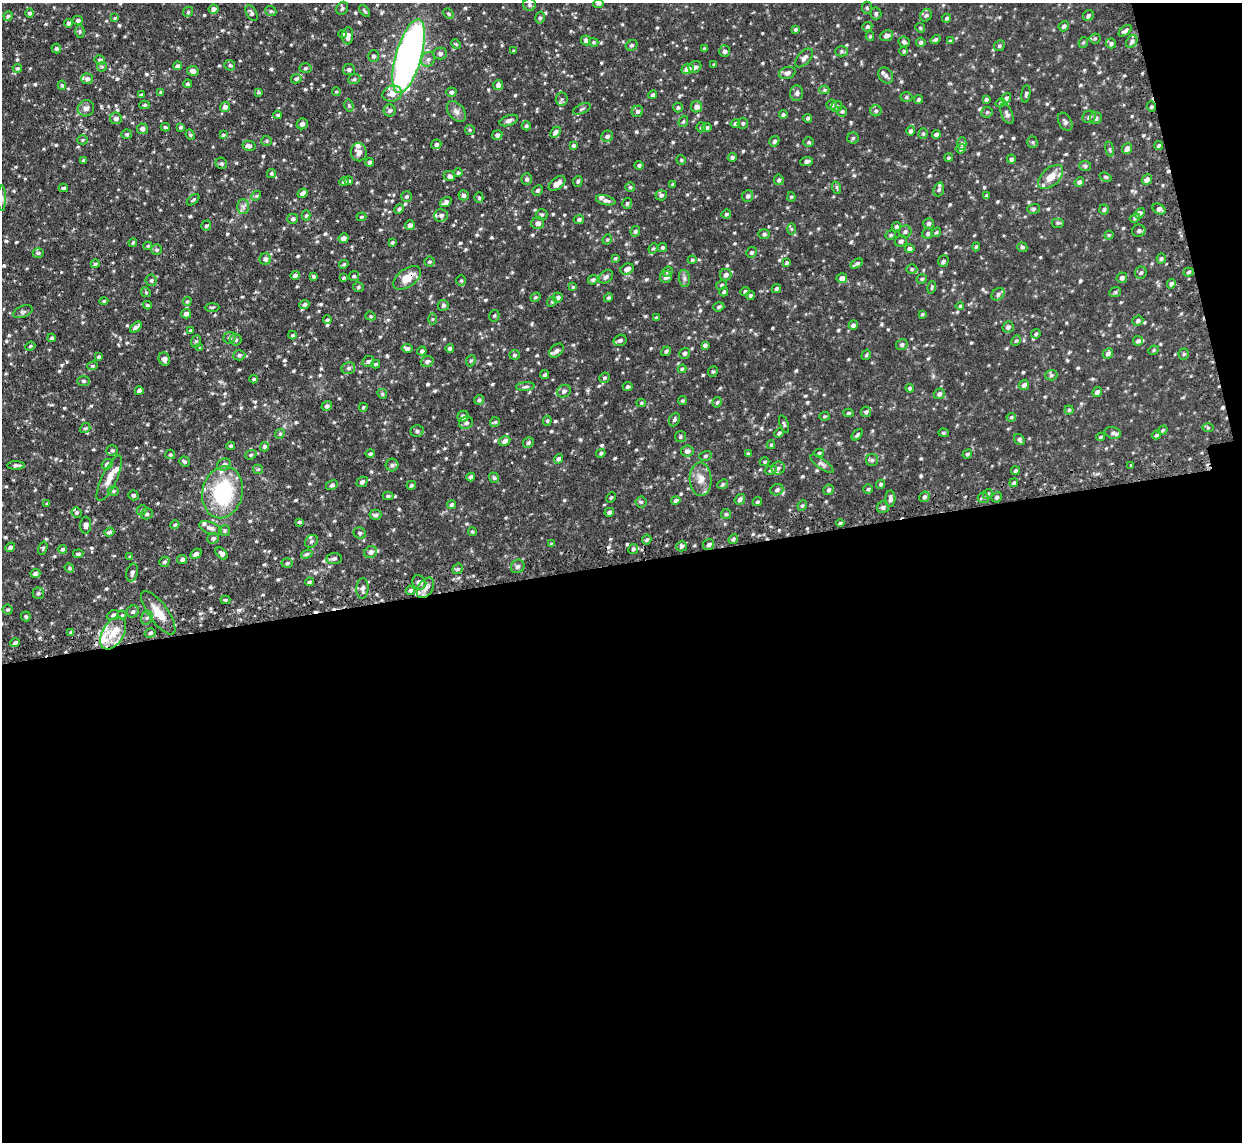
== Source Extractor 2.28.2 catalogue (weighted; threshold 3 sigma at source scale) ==
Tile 16 of 4 x 4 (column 4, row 4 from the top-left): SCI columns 3755-4994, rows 161-1300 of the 5026 x 4998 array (HDU 1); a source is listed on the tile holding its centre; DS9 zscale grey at full resolution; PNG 1244 x 1144 px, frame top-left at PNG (2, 3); each listed source drawn as its Kron ellipse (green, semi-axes under 4 px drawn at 4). Shown black and unused: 53% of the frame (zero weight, under 2 of 3 exposures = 4% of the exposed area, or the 3 px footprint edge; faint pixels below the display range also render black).
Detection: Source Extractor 2.28.2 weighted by HDU 2 'WHT'; one run over the whole footprint, this tile lists its part. Background 0.101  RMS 0.0077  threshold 0.0345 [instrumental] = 3 sigma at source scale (4.5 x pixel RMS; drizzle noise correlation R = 1.50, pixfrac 1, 0.05/0.05 arcsec/px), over >= 5 px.
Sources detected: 715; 3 cosmic-ray / hot-pixel residue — neither listed nor drawn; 17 inside a brighter listed object's ellipse — not listed separately; of the other 695, all 500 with FLUX_AUTO >= 0.955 (the completeness limit of this list) listed and drawn (195 fainter detections not listed), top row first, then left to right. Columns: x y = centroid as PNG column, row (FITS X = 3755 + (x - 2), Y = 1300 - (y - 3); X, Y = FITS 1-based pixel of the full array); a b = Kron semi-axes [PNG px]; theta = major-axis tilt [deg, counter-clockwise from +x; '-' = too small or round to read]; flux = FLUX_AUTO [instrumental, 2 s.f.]
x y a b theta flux
599 4 5 4 - 1.1
529 5 6 6 - 1.8
342 8 7 5 57 1.6
867 8 6 5 - 1.1
214 9 5 4 - 2.8
271 11 6 4 -21 1.2
365 11 7 4 -49 1.2
188 12 5 4 - 0.95
29 13 4 4 - 1.5
251 13 8 5 -60 1.8
876 13 6 5 - 1.5
448 14 5 4 - 1.1
926 15 6 5 - 1.7
1088 15 6 5 - 1.6
8 16 5 4 - 1.2
115 18 3 3 - 1
540 18 6 5 - 1.5
947 18 4 4 - 1.4
78 20 5 4 - 1.8
68 23 4 4 - 1.7
1064 26 5 4 - 1.9
867 27 5 4 - 1.5
920 28 5 4 - 0.99
796 29 4 4 - 1.3
80 31 6 4 89 1.1
1125 31 7 4 34 2
343 34 4 3 - 1
348 36 8 5 87 3.9
870 36 5 4 - 0.96
886 36 6 5 - 3.2
1095 38 5 5 - 1.3
935 39 5 4 - 1.4
586 40 5 5 - 1.9
950 41 4 4 - 1
594 42 5 4 - 1.1
904 42 5 5 - 1.7
921 42 5 4 - 1.5
1083 42 5 4 - 1.1
1132 42 7 5 58 2.5
1111 43 5 5 - 1.7
456 44 5 4 - 1
632 45 6 5 - 1.4
999 46 5 5 - 1.3
56 48 5 4 - 1.3
704 49 4 3 - 1.4
513 51 4 3 - 1.1
725 51 6 5 - 1.9
842 51 6 5 - 1.3
904 51 4 4 - 0.96
440 54 7 6 - 2.5
373 56 6 5 - 1.7
409 56 38 13 74 330
804 58 11 6 48 3.3
428 59 8 6 54 2.6
100 60 5 4 - 1.9
230 65 5 5 - 1.5
714 65 4 4 - 0.97
177 66 4 4 - 2.5
102 67 5 4 - 1.1
695 67 6 5 - 2.7
17 68 5 4 - 1.4
305 68 6 5 - 1.5
688 69 6 5 - 5.7
349 70 6 5 - 1.8
193 71 6 5 - 3.1
787 73 8 6 17 2.9
886 75 9 6 -52 2.7
87 79 6 5 - 2.2
296 79 5 4 - 1.5
354 79 6 5 - 1.4
187 84 4 4 - 1.5
62 85 4 4 - 1.1
498 85 5 5 - 2.8
824 90 5 4 - 0.98
161 92 4 3 - 1.3
336 92 4 4 - 0.97
451 92 5 4 - 2.1
259 93 4 4 - 1
797 93 8 6 85 2.3
392 94 9 8 - 6.2
1026 94 9 4 82 1.4
141 95 3 3 - 1.2
653 95 4 4 - 1.9
906 97 6 5 - 1.4
1006 98 5 4 - 1.8
562 99 6 6 - 1.7
919 99 4 4 - 1.6
986 99 4 3 - 1.4
1000 103 5 4 - 1.1
144 105 5 4 - 1.2
832 105 5 5 - 1.5
349 106 6 4 -79 1.1
837 106 6 5 - 1.3
225 107 5 5 - 2.7
678 107 5 4 - 1.2
697 107 5 5 - 3.5
1151 107 5 4 - 1.1
86 108 8 8 - 3.2
582 109 9 4 25 1.7
390 110 6 6 - 2
456 111 12 7 -50 3.5
637 111 6 5 - 1.7
842 111 5 5 - 1.3
876 111 5 5 - 1.6
987 112 6 5 - 1.3
1007 114 10 5 -66 2.5
278 115 4 3 - 1.2
783 115 4 4 - 1.7
1089 117 7 6 - 1.9
116 118 6 6 - 2.4
808 118 4 4 - 1.3
1096 118 6 5 - 2.4
509 121 9 5 19 2.3
683 121 6 4 68 0.97
1065 122 10 6 -59 2.2
735 123 4 4 - 1.7
743 123 5 5 - 1.3
302 124 5 5 - 2.7
526 126 4 4 - 1.2
165 127 4 3 - 1.2
181 127 4 4 - 1.2
701 127 5 4 - 1
707 127 4 4 - 1.3
142 129 5 5 - 2.3
470 130 5 4 - 0.96
911 131 5 4 - 1.7
555 132 6 4 52 2.4
127 134 5 4 - 1.2
923 134 5 4 - 1.1
936 134 4 4 - 2.1
190 135 5 4 - 1.1
223 135 4 3 - 1.3
497 135 5 5 - 2.4
607 136 6 5 - 2.2
853 138 6 5 - 1.3
83 140 5 4 - 1.1
266 141 6 5 - 1.2
774 141 6 4 58 1.7
809 142 5 4 - 1
1032 142 5 5 - 1.1
962 143 6 4 -90 1.5
436 144 5 4 - 1.7
573 145 4 4 - 1.3
249 146 7 5 -12 2.4
1159 146 4 3 - 1.6
1127 148 5 5 - 3.3
961 149 5 5 - 1.7
1110 149 7 4 -81 1.1
359 152 9 8 - 4.7
732 157 4 4 - 1.5
949 158 4 4 - 1.2
1011 159 4 4 - 1.7
84 160 4 3 - 1.4
681 160 5 4 - 1.1
807 161 6 4 7 2.3
370 162 4 4 - 2
221 163 6 5 - 1.6
639 165 4 4 - 1.4
1085 166 6 5 - 1.5
271 173 4 4 - 1.1
458 173 4 4 - 1.5
449 176 6 5 - 2.1
1051 177 15 8 43 8.8
1105 177 6 4 -26 1.1
527 179 6 5 - 1.7
1147 179 6 4 49 3.1
779 180 5 5 - 1.5
344 181 5 4 - 1.9
349 181 4 4 - 1.3
578 181 5 4 - 1.1
1079 182 5 4 - 2.3
557 183 10 5 39 4.8
673 184 3 3 - 1.2
630 187 5 4 - 1.2
63 188 5 3 - 1.5
837 188 6 4 -71 1.1
939 189 7 5 70 1.8
538 190 5 4 - 1.3
302 193 5 4 - 2.5
464 195 5 5 - 2.1
661 195 5 5 - 1.9
256 196 5 4 - 1
748 196 6 5 - 1.8
986 196 4 3 - 1.1
406 197 5 5 - 1.2
791 197 4 4 - 1.1
2 198 13 4 -90 2
479 198 5 4 - 1.2
193 200 7 3 39 0.98
606 200 10 4 -13 2.7
446 202 6 4 34 2.8
627 203 5 5 - 1.3
243 207 7 6 - 2.2
399 209 5 4 - 1.4
1033 209 6 5 - 1.3
1104 209 5 4 - 1.5
1159 209 7 5 -32 2.8
1140 213 6 4 53 3.2
726 214 5 4 - 1.3
306 215 5 4 - 1.1
441 215 7 6 - 2.4
542 215 6 5 - 1.6
361 217 5 4 - 0.96
1135 218 5 4 - 1.4
293 219 5 5 - 1.6
579 219 5 4 - 1.7
538 223 6 6 - 3.4
928 223 5 5 - 2
1058 223 6 5 - 1.1
410 225 5 5 - 2.3
206 226 5 4 - 1.3
896 227 5 4 - 1.4
791 229 6 4 -90 1
635 231 5 4 - 1.6
1139 231 7 6 - 2
905 232 6 6 - 2
936 232 5 4 - 1.1
764 234 5 5 - 1.3
928 234 6 5 - 1.8
891 235 5 4 - 1.1
1109 235 4 4 - 0.98
343 238 5 4 - 3.3
607 239 5 4 - 1.1
901 241 6 5 - 2
392 242 4 3 - 1.2
133 243 4 3 - 1
148 246 4 3 - 1
976 247 4 4 - 1.1
1022 247 5 4 - 1.4
653 248 5 4 - 1.1
662 248 5 4 - 1.4
910 249 5 4 - 1.9
157 250 5 5 - 1.4
751 252 5 5 - 1.6
38 253 5 4 - 1.6
615 258 4 3 - 0.97
265 259 5 5 - 2.5
1161 259 5 5 - 1.4
692 260 4 4 - 1.2
429 261 5 5 - 1.1
943 261 6 5 - 1.7
787 263 4 4 - 1.3
95 264 4 4 - 1.1
344 264 5 4 - 1.1
857 264 7 3 31 1.7
627 269 7 5 26 4.3
912 269 5 5 - 1.2
667 272 5 4 - 1.2
1189 272 5 4 - 1.4
1141 273 6 5 - 1.8
295 275 5 4 - 2.2
726 275 6 5 - 2.6
313 276 4 3 - 1.1
354 276 5 4 - 1.5
606 277 8 6 39 2.5
666 277 6 5 - 2.5
344 278 3 3 - 1
407 278 16 9 35 9.9
684 278 8 5 -84 2.1
842 278 5 5 - 3.7
1122 278 5 5 - 2.1
922 279 5 4 - 1.1
151 280 5 5 - 1.7
593 280 5 4 - 1.6
461 281 5 4 - 1
1171 284 5 4 - 2
721 285 5 4 - 1.2
358 287 5 4 - 1.2
573 287 4 4 - 1.1
932 287 6 4 73 0.96
776 288 5 4 - 1.4
146 292 5 4 - 0.99
724 292 5 4 - 1.4
745 292 4 4 - 1.5
1115 292 6 5 - 1.3
998 294 7 5 40 2.3
750 296 4 4 - 1.2
535 297 5 4 - 1.2
558 297 5 5 - 2.3
609 298 4 4 - 1.5
104 301 4 4 - 1.1
187 301 5 4 - 0.99
552 302 5 4 - 0.96
304 304 5 4 - 2.1
147 305 4 3 - 1.2
443 305 5 5 - 1.6
960 306 4 4 - 0.97
212 307 7 3 0 1
719 307 6 4 19 1.3
23 312 10 5 21 1.7
186 314 5 5 - 3.1
922 314 4 3 - 1
371 316 5 4 - 0.97
494 316 6 5 - 1.1
656 318 4 3 - 1.5
433 319 6 4 -89 1
327 320 4 4 - 1.2
1138 321 5 5 - 2
853 325 5 4 - 2.5
136 327 7 4 40 3.1
1008 327 6 5 - 2.1
190 330 4 4 - 1
1036 334 5 4 - 1.1
292 335 4 3 - 1.1
52 338 4 4 - 1.5
230 338 6 5 - 1.8
236 340 6 6 - 1.5
620 340 6 5 - 2
196 341 6 5 - 1.2
1016 341 5 4 - 1.1
1138 341 5 4 - 1.8
705 345 4 4 - 1.8
902 345 6 5 - 1.8
30 346 5 4 - 0.97
200 348 4 4 - 1
407 348 5 4 - 2
450 348 4 4 - 1.6
1153 350 5 4 - 1
422 351 5 4 - 1.6
556 351 8 6 40 2.6
666 351 5 4 - 1.5
685 353 5 5 - 2
1108 353 6 4 48 2.5
1184 354 5 5 - 1.2
239 355 6 5 - 1.8
515 355 5 5 - 1.4
866 355 5 3 - 1.1
99 357 4 3 - 1.1
164 359 7 5 -66 3
368 361 6 5 - 1.6
427 361 6 5 - 2
471 361 6 4 67 1.1
376 364 4 3 - 1.2
93 366 5 4 - 1
348 368 7 6 - 2
682 369 4 4 - 1
713 372 5 4 - 1.2
545 374 4 3 - 1.3
1051 375 6 5 - 1.4
604 378 5 5 - 1.2
253 379 4 3 - 1.2
84 381 6 5 - 1.3
1024 385 5 5 - 2.4
525 387 9 4 5 1.5
628 387 5 4 - 1.3
910 388 4 4 - 1
139 391 4 4 - 2.2
564 391 7 6 - 2.2
1097 392 5 4 - 2.2
382 394 5 4 - 1
939 394 6 5 - 2.1
479 400 5 5 - 1.5
682 400 4 4 - 1.1
717 402 5 4 - 1.1
641 403 4 4 - 0.96
327 406 5 5 - 1.8
363 407 4 4 - 1.1
1069 410 4 4 - 1.1
866 412 5 5 - 1.7
848 413 5 4 - 1.2
463 416 6 5 - 3
824 416 5 4 - 1.1
1011 417 5 4 - 1.1
674 420 7 5 66 1.5
547 421 5 4 - 1
495 422 5 5 - 1.1
466 423 7 6 - 2.1
784 424 9 4 -70 1.2
85 428 5 4 - 1.1
1208 428 6 4 0 1
1163 430 5 4 - 1.2
417 431 6 6 - 1.9
779 433 5 4 - 1.5
943 433 5 4 - 1.1
1113 433 8 5 -13 2.2
280 434 5 4 - 1.1
857 435 7 4 47 1.5
1156 435 5 4 - 1.2
680 436 5 5 - 1.2
1101 437 4 4 - 1.1
1019 439 6 4 -53 1.7
505 441 6 5 - 3.4
528 443 5 5 - 1.6
771 445 4 4 - 1
231 446 4 3 - 1.4
264 447 4 4 - 1.5
112 450 6 5 - 1.2
687 451 6 5 - 2.8
601 453 5 4 - 1.4
819 453 5 4 - 1.1
170 454 5 5 - 1.2
370 454 4 4 - 1.5
748 454 4 3 - 1.1
967 454 5 4 - 1.2
251 455 6 4 22 1.1
705 456 6 4 17 1.2
559 459 5 4 - 1.8
872 460 6 6 - 1.4
184 461 5 5 - 1.4
765 462 5 4 - 1
107 464 5 5 - 2.5
224 464 7 6 - 2.1
822 464 14 5 -37 2.2
16 465 9 4 0 1.9
392 465 6 6 - 1.5
1131 465 3 2 - 1
778 468 6 6 - 2.1
258 469 5 4 - 1.1
771 470 6 4 17 1.4
1015 471 4 4 - 1.3
471 477 4 3 - 2.2
109 478 25 7 65 7.7
494 478 5 5 - 1.3
701 479 17 11 -88 8
362 482 6 5 - 2.1
1014 483 4 3 - 1.2
722 484 5 4 - 1.2
881 484 5 4 - 1.1
332 485 6 5 - 2
411 485 5 4 - 1.2
868 489 5 4 - 1.2
777 490 7 5 21 2
829 490 5 5 - 1.6
113 491 5 5 - 1.3
222 492 26 20 76 60
988 494 5 4 - 1.3
133 495 5 4 - 1.4
388 496 5 4 - 1.2
611 497 5 3 - 0.99
924 497 5 5 - 2
997 497 5 5 - 1.5
983 498 5 5 - 1.9
740 499 6 4 50 2.5
890 499 8 5 88 2.7
676 500 5 4 - 1.7
641 502 5 5 - 1.3
757 502 5 4 - 1.2
47 504 4 3 - 0.98
452 504 5 4 - 1.6
802 505 5 4 - 0.96
883 507 6 5 - 2
142 510 5 4 - 1
76 512 5 5 - 1.4
609 512 5 4 - 1.9
147 514 6 5 - 1.6
726 514 5 5 - 1.2
375 515 6 5 - 1.9
299 522 4 3 - 1.1
840 523 4 4 - 1.2
86 525 8 5 87 2.8
175 525 4 4 - 1.1
210 528 12 6 -21 3.2
225 531 5 5 - 1.4
109 532 5 4 - 1.9
472 532 4 4 - 0.98
360 533 6 5 - 1.6
213 538 6 5 - 1.9
733 539 5 4 - 1.3
647 540 5 4 - 1.4
311 541 7 5 46 1.8
551 544 4 3 - 1
709 545 6 5 - 2
681 546 5 5 - 1.7
10 547 5 4 - 2.2
43 548 7 4 73 1
62 549 4 4 - 1.4
633 549 5 5 - 1.3
371 552 6 5 - 2.7
78 554 5 4 - 1.5
196 554 6 4 32 2.5
222 554 7 4 -45 2.4
307 554 6 4 19 1.3
130 557 4 4 - 1.1
334 558 7 5 6 1.9
182 560 5 4 - 1.9
164 562 5 4 - 1.5
287 563 6 5 - 1.1
518 566 7 6 - 2.3
69 568 5 4 - 0.97
458 569 6 4 44 1.2
132 572 9 5 76 2.2
35 573 5 4 - 1.9
309 582 4 3 - 1.3
419 582 7 6 - 3.9
362 588 10 6 87 2.8
425 588 11 7 57 4.1
410 590 5 4 - 1.5
38 593 6 5 - 1.5
225 600 5 4 - 0.98
7 610 5 5 - 1.2
133 611 6 5 - 1.7
158 613 26 9 -54 12
113 615 6 4 26 1.5
122 615 4 4 - 0.97
26 616 5 4 - 1.2
147 618 7 5 65 2
71 632 4 4 - 1.1
113 633 18 10 59 13
150 633 6 4 15 1.7
15 643 5 4 - 2
Overlapping masked pixels (flux is a lower limit): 1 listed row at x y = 407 278
Isophote crosses this tile's border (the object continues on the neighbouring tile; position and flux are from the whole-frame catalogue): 1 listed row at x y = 2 198